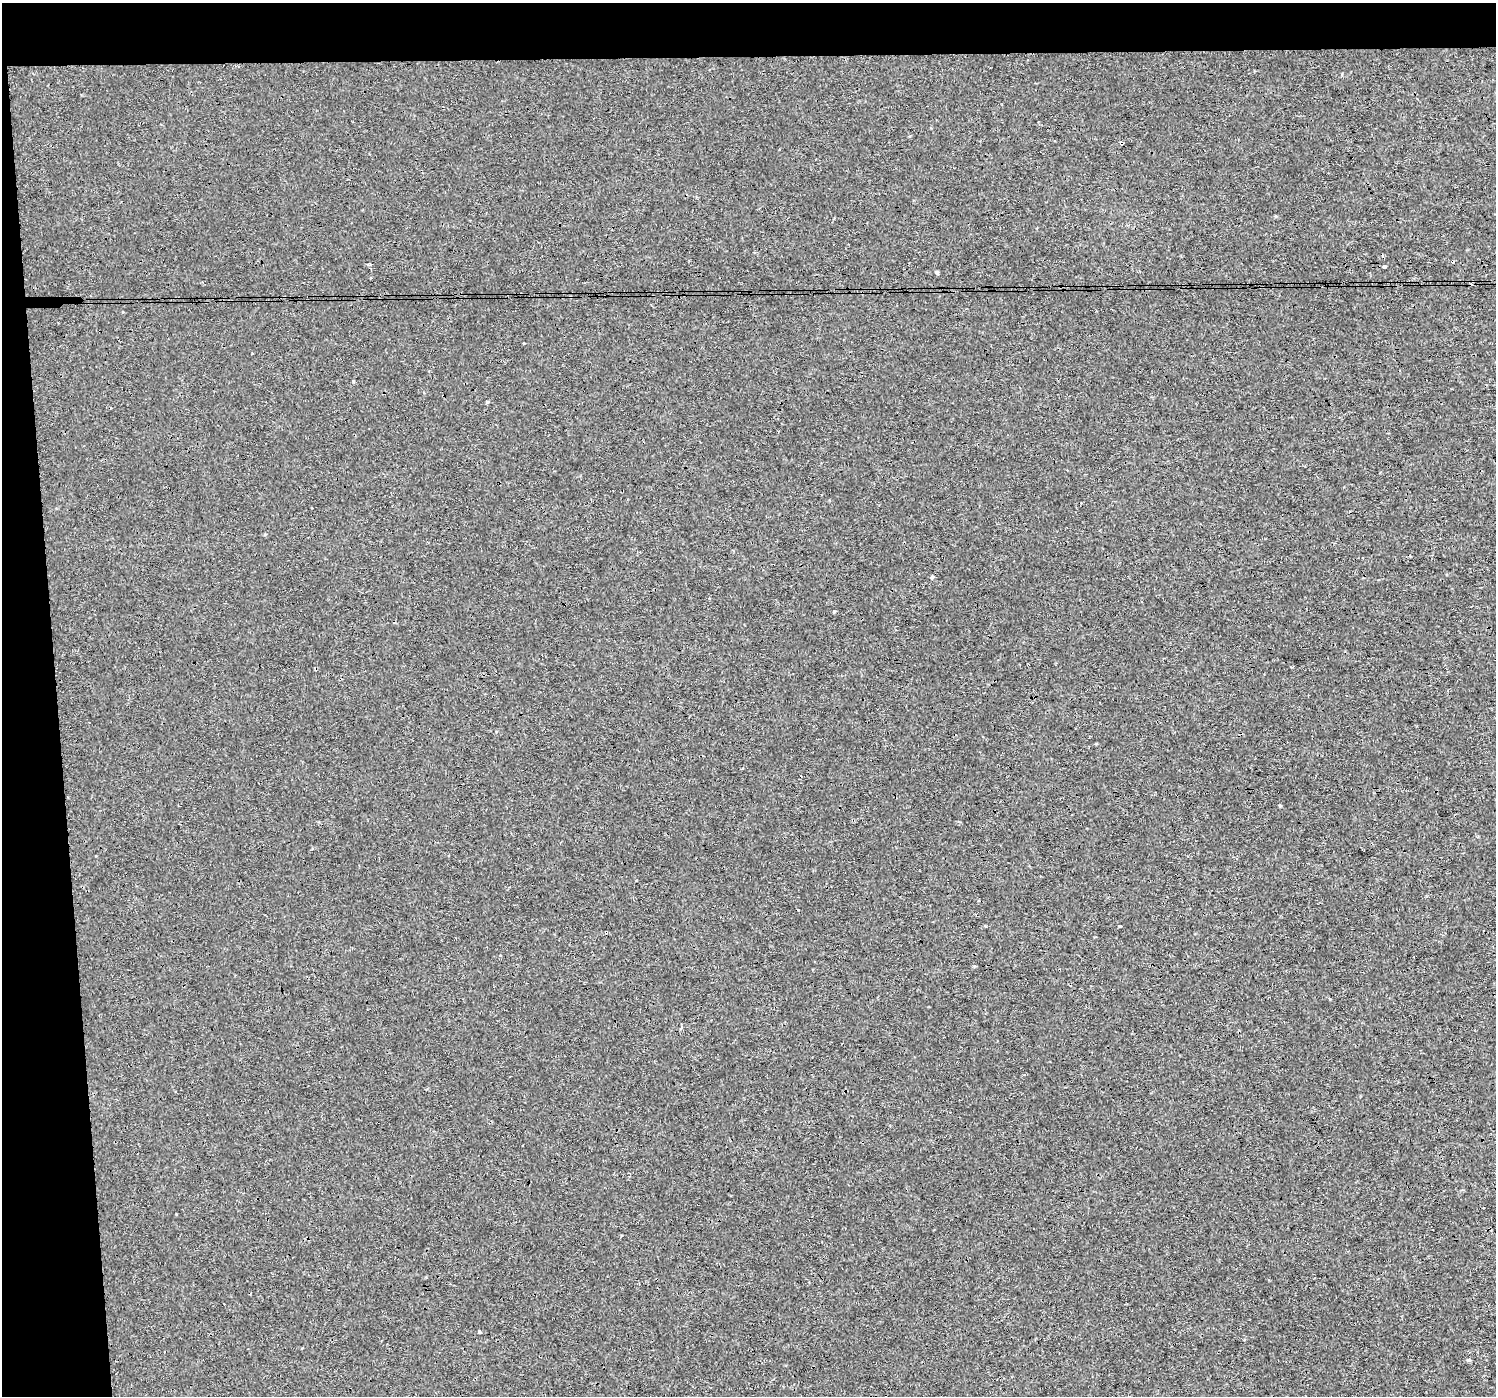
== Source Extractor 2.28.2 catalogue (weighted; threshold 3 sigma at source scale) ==
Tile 1 of 3 x 3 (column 1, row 1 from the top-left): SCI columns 1-1494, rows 2792-4185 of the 4483 x 4230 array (HDU 1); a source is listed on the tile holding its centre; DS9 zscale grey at full resolution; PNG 1498 x 1398 px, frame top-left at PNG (2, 3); no overlay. Shown black and unused: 8% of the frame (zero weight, under 3 of 4 exposures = <1% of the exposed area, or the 3 px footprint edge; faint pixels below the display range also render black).
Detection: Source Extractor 2.28.2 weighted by HDU 2 'WHT'; one run over the whole footprint, this tile lists its part. Background 5.44e-04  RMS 0.0017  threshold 0.00785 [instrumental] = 3 sigma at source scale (4.5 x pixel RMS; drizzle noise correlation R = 1.50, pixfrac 1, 0.0396/0.0396 arcsec/px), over >= 5 px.
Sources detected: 11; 1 cosmic-ray / hot-pixel residue — not listed; the other 10 listed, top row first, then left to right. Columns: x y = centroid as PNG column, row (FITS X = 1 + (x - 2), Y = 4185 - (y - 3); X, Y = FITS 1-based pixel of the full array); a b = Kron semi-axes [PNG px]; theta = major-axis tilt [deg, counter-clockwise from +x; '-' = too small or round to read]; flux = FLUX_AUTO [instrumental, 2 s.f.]
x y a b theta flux
1121 143 4 3 - 0.5
1384 267 3 3 - 0.39
937 272 4 3 - 1.6
487 402 4 4 - 0.18
932 577 4 4 - 0.22
834 612 4 4 - 0.16
1119 926 3 3 - 0.4
606 932 4 3 - 0.17
681 1028 4 3 - 0.19
480 1333 3 3 - 1.9
Overlapping masked pixels (flux is a lower limit): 2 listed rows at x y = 1121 143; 606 932
Unlisted compact peaks at least as high as the median listed source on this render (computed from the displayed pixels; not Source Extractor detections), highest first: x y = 1468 1360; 1280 806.